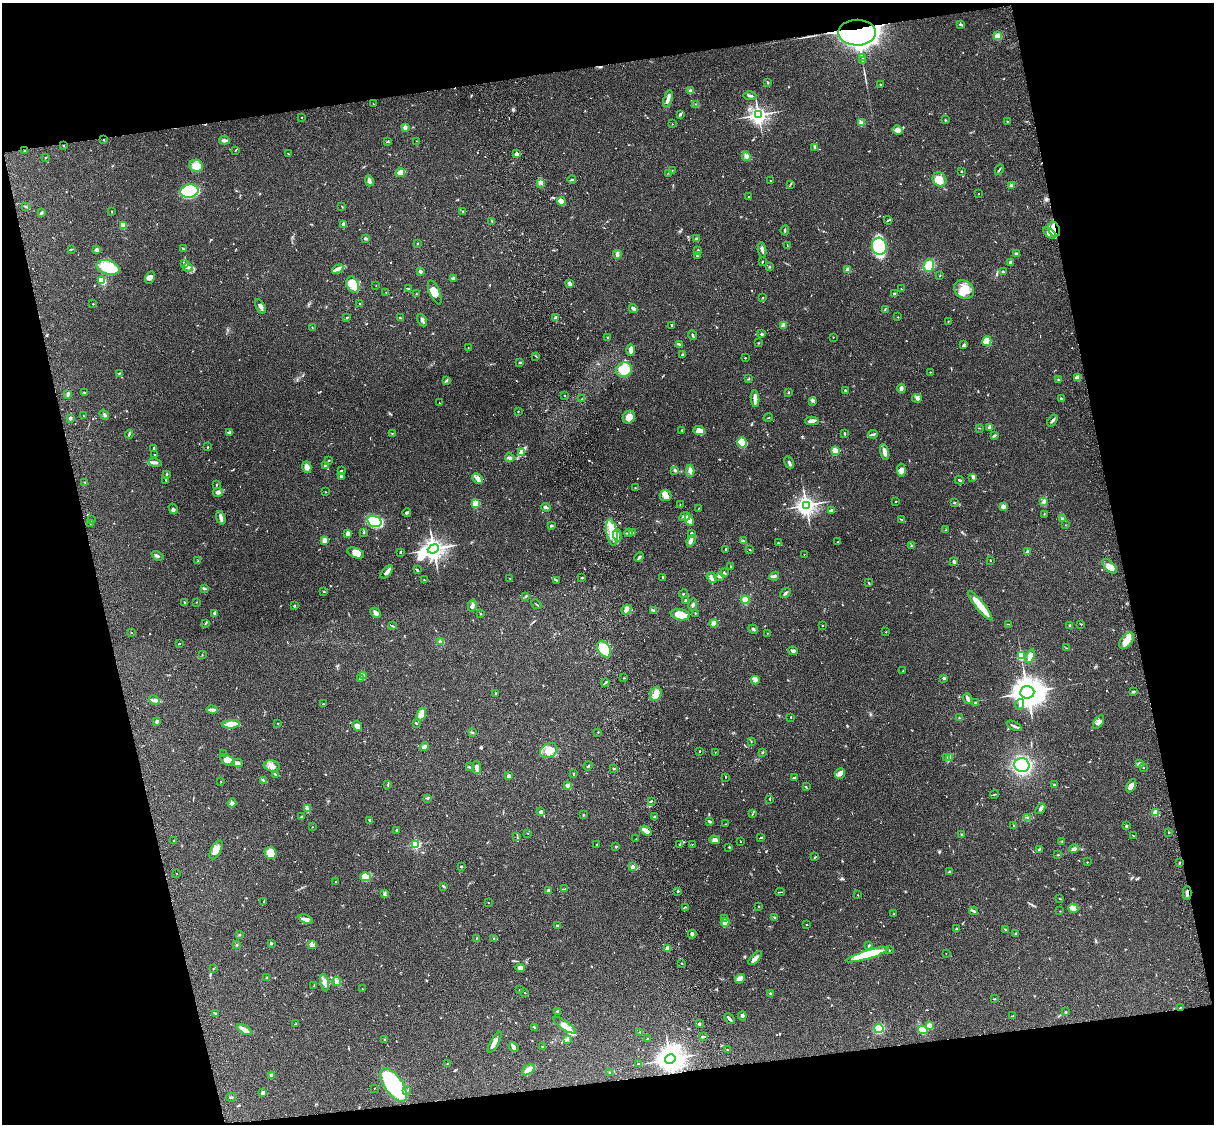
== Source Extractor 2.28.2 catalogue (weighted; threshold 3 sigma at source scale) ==
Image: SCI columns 121-4967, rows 278-4762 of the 5085 x 4926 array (HDU 1 of 3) = the unmasked area's bounding box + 8 px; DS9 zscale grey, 4 x 4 block average (1 PNG px = mean of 4 x 4 image px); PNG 1216 x 1126 px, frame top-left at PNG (2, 3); each listed source drawn as its Kron ellipse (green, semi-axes under 4 px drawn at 4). Shown black and unused: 25% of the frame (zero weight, under 3 of 4 exposures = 6% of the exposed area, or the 3 px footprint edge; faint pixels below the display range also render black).
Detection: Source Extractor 2.28.2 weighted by HDU 2 'WHT'. Background 0.107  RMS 0.0065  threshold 0.0291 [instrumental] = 3 sigma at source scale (4.5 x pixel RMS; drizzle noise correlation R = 1.50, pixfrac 1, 0.05/0.05 arcsec/px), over >= 5 px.
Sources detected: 738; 3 inside a brighter object's white glare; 3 cosmic-ray / hot-pixel residue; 2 long thin detections or spike segments (spike, bleed or trail) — neither listed nor drawn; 13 coinciding with a brighter row at this scale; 41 inside a brighter listed object's ellipse — not listed separately; of the other 676, all 500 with FLUX_AUTO >= 1.48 (the completeness limit of this list) listed and drawn (176 fainter detections not listed), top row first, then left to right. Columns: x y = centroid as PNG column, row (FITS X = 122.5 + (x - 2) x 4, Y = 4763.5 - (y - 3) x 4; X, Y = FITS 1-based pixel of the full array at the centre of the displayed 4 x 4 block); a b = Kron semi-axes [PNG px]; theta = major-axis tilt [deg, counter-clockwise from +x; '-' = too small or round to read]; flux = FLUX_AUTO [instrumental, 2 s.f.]
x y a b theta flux
961 25 3 2 - 2.8
857 33 19 13 -1 2500
998 36 4 3 - 26
862 57 3 2 - 3.5
863 60 3 2 - 2.6
767 82 3 2 - 3.1
881 84 2 2 - 1.8
690 91 2 2 - 2.4
750 96 6 2 -3 8.4
668 98 8 3 73 19
373 104 2 2 - 1.5
696 104 2 2 - 2.1
680 114 4 2 - 4.2
758 115 3 3 - 1400
302 117 2 2 - 1.8
945 120 2 2 - 5.6
1007 121 2 2 - 1.6
861 123 3 2 - 6.3
672 124 2 2 - 3.2
405 127 2 2 - 54
897 130 5 4 - 18
104 140 2 2 - 6
224 140 5 3 - 7.9
417 141 2 2 - 1.7
387 142 4 2 - 3.2
63 145 2 2 - 2.6
815 147 3 2 - 8.6
235 150 2 2 - 2
25 151 3 2 - 2.8
288 153 2 2 - 2.3
516 154 2 2 - 57
746 156 5 4 - 11
46 157 2 2 - 1.5
196 166 7 6 - 36
999 169 5 2 - 4.1
672 170 2 2 - 1.8
961 171 2 2 - 2.5
400 172 4 3 - 30
668 173 2 2 - 1.8
572 179 4 2 - 3.3
940 179 7 6 - 32
369 181 5 2 - 14
770 181 2 2 - 2.2
541 183 3 3 - 6.8
790 184 4 2 - 3.2
1011 186 3 2 - 11
189 191 9 6 11 300
978 194 2 2 - 4.3
748 197 2 2 - 2
561 201 4 3 - 37
26 207 3 2 - 3.4
342 207 3 2 - 2.5
463 211 3 2 - 2
112 212 2 2 - 2
41 213 3 2 - 6.2
888 220 4 2 - 4.2
492 221 2 2 - 1.5
343 224 3 2 - 19
123 225 2 2 - 140
1054 229 8 5 -67 38
785 230 5 2 - 3.9
1049 233 7 4 -38 19
366 239 3 2 - 8.3
696 239 2 2 - 38
418 243 2 2 - 3.3
787 245 3 2 - 1.8
879 246 8 7 - 260
71 249 2 2 - 2.1
183 249 3 2 - 4.2
97 250 2 2 - 20
698 250 3 2 - 3.4
762 250 8 2 -83 9.8
617 254 4 3 - 12
1016 254 3 3 - 9.3
697 256 2 2 - 3
762 261 3 2 - 2.9
184 263 3 2 - 6
1011 263 4 3 - 8.4
929 266 6 5 - 41
108 267 12 7 -16 110
188 267 5 3 - 12
770 267 2 2 - 2.7
338 269 6 3 36 11
848 270 2 2 - 70
420 271 2 2 - 36
1003 272 3 2 - 2.9
940 276 2 2 - 2.1
150 278 6 4 63 16
454 278 2 2 - 3.1
102 281 3 3 - 30
570 284 3 2 - 13
353 285 8 6 -68 30
376 285 2 2 - 1.5
408 288 2 2 - 2.5
901 289 2 2 - 1.5
964 289 10 8 -34 49
386 292 2 2 - 1.7
435 292 13 5 -66 32
416 294 2 2 - 1.8
895 294 3 2 - 8.7
763 298 2 2 - 2.1
359 303 2 2 - 1.8
93 304 2 2 - 5
260 306 8 3 -61 15
633 309 4 3 - 8.6
885 309 2 2 - 2.2
898 317 2 2 - 1.5
347 318 2 2 - 2.2
400 318 4 2 - 5.7
556 318 2 2 - 18
422 320 6 3 -64 8.9
948 321 2 2 - 1.5
672 325 2 2 - 3
783 325 4 2 - 4.9
312 327 2 2 - 1.6
762 334 3 2 - 3.8
693 335 4 2 - 5.5
833 337 2 2 - 2.2
608 338 4 2 - 5.4
987 341 5 4 - 39
759 343 2 2 - 1.7
679 344 3 2 - 3.5
963 345 2 2 - 2.9
468 348 2 2 - 1.5
631 350 6 3 90 16
682 355 3 2 - 3.6
536 356 2 2 - 1.9
745 358 2 2 - 5.8
520 362 3 2 - 4.9
624 370 8 7 - 120
930 372 2 2 - 1.9
119 373 3 2 - 2.7
1078 377 3 2 - 23
748 379 3 2 - 2.6
1058 380 2 2 - 3.3
446 381 4 2 - 4.9
901 388 5 3 - 22
845 390 2 2 - 3.5
788 392 2 2 - 3.9
85 393 3 2 - 3.9
68 394 3 2 - 8.1
564 395 2 2 - 1.9
917 398 5 2 - 6.7
1061 398 2 2 - 4.1
582 399 3 2 - 2.6
755 399 8 3 -85 30
812 401 2 2 - 3.8
439 403 2 2 - 1.5
518 411 2 2 - 2
104 415 5 2 - 6.5
84 416 2 2 - 1.5
629 417 7 5 55 36
70 418 3 2 - 9.3
768 418 5 2 - 2.3
812 421 7 3 2 15
1052 421 7 2 54 7.7
990 427 2 2 - 60
979 428 3 2 - 2.4
682 430 2 2 - 2.2
699 431 6 4 -2 19
229 433 4 2 - 4.8
392 433 2 2 - 2.4
844 433 2 2 - 4.5
129 434 4 2 - 4.4
873 434 5 2 - 5.7
994 435 4 2 - 5.9
742 442 5 4 - 110
208 447 2 2 - 2.5
154 448 4 2 - 4.1
835 451 2 2 - 230
884 452 8 3 -74 21
522 453 3 2 - 5.7
155 455 3 2 - 2.1
510 458 5 3 - 11
329 460 2 2 - 2.3
155 462 7 3 -12 10
789 462 6 2 -61 9.5
325 465 2 2 - 25
307 467 6 4 -74 18
675 470 3 2 - 8.2
901 470 6 3 -84 19
341 471 3 2 - 3.2
690 471 6 3 87 12
167 475 2 2 - 2
341 476 3 2 - 8.2
972 477 4 3 - 6
478 478 5 5 - 15
166 480 2 2 - 1.9
959 480 5 2 - 5.7
85 482 3 2 - 1.6
216 485 3 2 - 3.1
635 488 2 2 - 2.2
218 492 5 3 - 11
326 492 2 2 - 1.9
665 495 6 5 - 18
896 501 2 2 - 2.2
1044 501 3 3 - 6
476 503 2 2 - 220
954 503 3 2 - 2.6
680 505 2 2 - 1.7
806 505 3 3 - 1800
546 507 5 2 - 10
1003 507 2 2 - 78
699 508 3 2 - 1.6
173 509 5 2 - 5.1
832 510 4 3 - 7.1
407 513 4 3 - 5.8
1044 514 2 2 - 1.5
685 517 6 4 25 17
221 518 7 4 -70 13
1063 518 2 2 - 1.6
901 519 3 2 - 2.5
92 520 2 2 - 1.6
689 520 6 4 -63 21
374 521 7 5 -17 170
91 523 2 2 - 1.9
1066 525 2 2 - 1.6
551 526 4 2 - 4.1
946 530 2 2 - 2.3
612 532 13 5 -80 62
633 532 3 2 - 4.6
363 533 2 2 - 1.6
629 533 4 2 - 5.5
691 533 2 2 - 4.8
348 534 4 2 - 27
617 535 6 2 -86 9.7
325 540 2 2 - 110
691 541 6 3 68 13
743 541 2 2 - 2.6
838 542 2 2 - 4.2
778 543 2 2 - 8
911 546 3 2 - 2.8
433 549 6 4 22 2300
726 549 2 2 - 2.8
750 550 3 2 - 3.2
400 552 3 2 - 3.4
1027 552 2 2 - 36
356 553 9 5 -21 30
804 554 2 2 - 1.8
158 556 6 2 -23 8.1
639 557 5 2 - 6.8
990 560 2 2 - 1.8
198 561 4 2 - 4.6
954 561 3 3 - 6.4
731 566 2 2 - 4.2
1109 566 9 5 -47 27
417 570 3 2 - 3.4
387 572 8 2 48 21
724 572 2 2 - 1.7
774 576 5 2 - 12
663 577 3 2 - 3.2
712 577 6 4 -56 14
719 577 5 2 - 5.4
510 578 3 2 - 1.9
582 578 2 2 - 12
424 580 2 2 - 2.1
556 580 2 2 - 1.6
869 583 3 2 - 2.9
204 588 4 2 - 5.8
324 591 2 2 - 2.9
785 593 5 2 - 7.2
683 594 5 2 - 3.1
526 596 3 2 - 2.5
745 600 4 4 - 28
685 601 4 2 - 5.8
196 602 2 2 - 1.5
184 603 2 2 - 2.5
536 604 5 2 - 2.8
472 605 6 3 75 12
693 605 6 3 77 9
294 606 2 2 - 14
980 606 19 3 -51 98
626 609 5 4 - 15
653 610 3 2 - 3.8
215 613 4 2 - 9.8
375 613 5 3 - 14
695 613 2 2 - 1.7
481 614 2 2 - 2.1
680 615 9 5 -10 44
206 623 2 2 - 2.2
714 623 4 3 - 25
1008 624 2 2 - 1.6
1081 624 2 2 - 2.2
392 626 3 2 - 2.7
822 626 2 2 - 2.9
1070 626 3 2 - 3.2
753 629 5 2 - 6
886 632 2 2 - 1.6
131 633 2 2 - 1.5
767 633 2 2 - 1.6
440 641 2 2 - 2
1127 641 9 5 52 34
179 644 2 2 - 2.7
1066 648 2 2 - 1.7
604 649 9 6 -56 93
793 651 5 3 - 7.3
202 655 2 2 - 1.7
1021 656 2 2 - 270
1030 656 7 3 70 19
903 671 2 2 - 1.6
363 675 3 3 - 6.6
624 678 2 2 - 1.6
944 678 2 2 - 25
360 679 2 2 - 8.2
755 680 4 3 - 11
605 683 4 2 - 4.1
1027 692 7 6 - 5400
1133 692 4 2 - 6.9
496 693 2 2 - 4.1
656 694 7 5 67 26
968 698 5 2 - 12
154 700 6 2 -23 7.9
975 703 2 2 - 4.3
323 704 2 2 - 2.3
1020 705 6 3 72 11
212 710 5 2 - 6.7
421 714 6 4 69 31
791 717 2 2 - 2.3
959 718 2 2 - 2
157 722 2 2 - 33
1099 722 7 4 58 15
278 723 2 2 - 3.3
416 723 3 2 - 4.5
231 724 9 3 4 63
357 726 5 4 - 23
1014 726 8 2 -25 9.6
472 732 2 2 - 2
598 732 2 2 - 2.3
751 741 2 2 - 1.6
425 747 5 4 - 15
549 751 9 7 29 51
700 751 2 2 - 1.9
715 752 2 2 - 1.7
763 752 3 2 - 2.4
223 754 2 2 - 1.6
949 757 2 2 - 2.3
946 758 2 2 - 2.1
227 760 8 4 -31 26
237 763 5 4 - 12
1139 764 3 3 - 8
1022 765 8 7 - 410
272 766 8 5 -13 20
588 766 5 2 - 4.2
469 767 3 2 - 3.1
477 767 6 3 -86 16
1143 767 2 2 - 2.1
614 769 2 2 - 3.5
573 773 3 2 - 2.9
275 774 2 2 - 6.2
840 774 5 5 - 15
509 776 2 2 - 45
726 777 3 2 - 1.8
794 778 3 2 - 7
263 780 3 2 - 4.5
221 781 2 2 - 3.1
388 784 3 2 - 2.8
1054 785 3 2 - 4
568 786 3 3 - 10
1131 786 7 3 59 23
806 787 2 2 - 2.4
994 794 4 2 - 3.2
427 798 3 2 - 4.3
769 799 2 2 - 1.8
651 801 3 2 - 3.3
232 803 4 2 - 7
307 808 3 3 - 5.1
1040 809 6 3 50 11
541 812 3 3 - 13
1155 812 2 2 - 140
752 814 2 2 - 1.6
583 815 2 2 - 2.1
302 816 4 2 - 4.2
654 817 3 3 - 5.3
1027 818 2 2 - 2.8
370 820 2 2 - 4
710 822 3 2 - 8
726 824 2 2 - 1.6
1014 825 2 2 - 1.5
1126 826 2 2 - 14
312 827 2 2 - 2.3
396 830 2 2 - 3.3
646 831 6 3 -36 23
1169 832 2 2 - 1.8
527 833 2 2 - 1.5
962 835 2 2 - 2.2
517 836 4 2 - 2.9
1134 836 3 2 - 2
761 837 3 2 - 4.1
636 839 2 2 - 5.8
715 840 5 4 - 15
174 841 3 2 - 3.6
740 841 3 2 - 1.5
1062 841 2 2 - 2.3
416 844 2 2 - 470
597 844 3 2 - 2.7
680 844 4 3 - 6.5
692 844 2 2 - 1.6
616 847 2 2 - 6.3
729 847 2 2 - 3.4
1074 849 5 3 - 10
216 850 10 5 63 30
1039 850 4 2 - 3.8
271 853 6 5 - 50
1058 855 2 2 - 1.8
815 857 4 2 - 2.5
1087 862 2 2 - 2.6
1179 863 2 2 - 1.7
461 867 3 2 - 3.1
633 867 4 3 - 12
949 872 4 2 - 3.5
177 873 2 2 - 1.7
365 877 5 3 - 100
336 882 2 2 - 2.8
443 886 4 2 - 4.4
565 889 2 2 - 1.6
548 891 3 2 - 7.5
678 891 2 2 - 2
780 892 5 2 - 3.3
1187 893 7 2 -90 14
384 894 4 2 - 3.7
858 895 2 2 - 1.6
1060 899 2 2 - 1.8
264 901 4 2 - 2.8
488 903 2 2 - 1.9
759 906 2 2 - 1.8
685 907 3 2 - 3.1
1073 909 5 4 - 13
974 911 4 2 - 6.1
1060 911 2 2 - 1.5
893 914 2 2 - 1.5
775 917 2 2 - 5.6
724 918 2 2 - 2.1
306 919 7 4 -19 14
725 922 4 3 - 21
806 925 2 2 - 1.7
558 926 4 3 - 4.9
956 929 2 2 - 2.9
1006 930 3 2 - 2.6
692 934 4 3 - 9.6
1015 934 3 2 - 2.3
240 935 3 2 - 2.4
477 938 3 2 - 2
493 938 2 2 - 1.7
271 943 2 2 - 20
312 944 3 3 - 7.4
237 945 3 2 - 3.3
869 945 3 2 - 3.3
668 949 3 3 - 21
889 950 2 2 - 2.2
946 953 2 2 - 1.6
867 955 22 4 17 160
755 958 8 3 45 17
682 963 2 2 - 1.7
214 968 2 2 - 1.9
520 968 5 4 - 14
267 978 3 2 - 5.2
740 979 5 3 - 27
337 981 4 3 - 8.9
324 983 8 4 -78 20
314 986 2 2 - 2.3
362 989 2 2 - 3.2
520 990 3 2 - 3.1
525 993 2 2 - 1.6
770 993 3 2 - 3.6
994 999 3 2 - 2.4
1180 1008 3 2 - 1.8
558 1011 3 2 - 9.4
1065 1012 2 2 - 5.8
216 1013 3 2 - 5.2
742 1016 4 4 - 6.9
1013 1016 2 2 - 2.3
729 1019 6 2 -47 9
295 1024 2 2 - 2.1
699 1024 2 2 - 23
564 1025 13 4 -35 29
929 1025 2 2 - 59
534 1027 4 2 - 4.4
879 1028 5 4 - 130
244 1030 8 2 -31 29
923 1030 5 3 - 50
639 1032 2 2 - 1.6
703 1037 4 2 - 3.9
384 1039 2 2 - 2
647 1039 3 2 - 2.4
567 1040 3 2 - 3.5
495 1042 12 3 61 22
514 1047 5 3 - 11
543 1047 2 2 - 6.4
728 1050 2 2 - 2.1
670 1059 5 5 - 3100
447 1064 2 2 - 2.6
639 1064 2 2 - 3.7
528 1070 7 4 34 19
609 1072 2 2 - 2.1
271 1075 3 2 - 8
394 1085 19 9 -55 320
374 1088 2 2 - 2.2
407 1090 2 2 - 1.8
263 1093 2 2 - 13
231 1097 5 2 - 4.1
Overlapping masked pixels (flux is a lower limit): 4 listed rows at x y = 857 33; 1054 229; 1187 893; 670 1059
Diffuse or blended objects may show on this block-average render without a row.